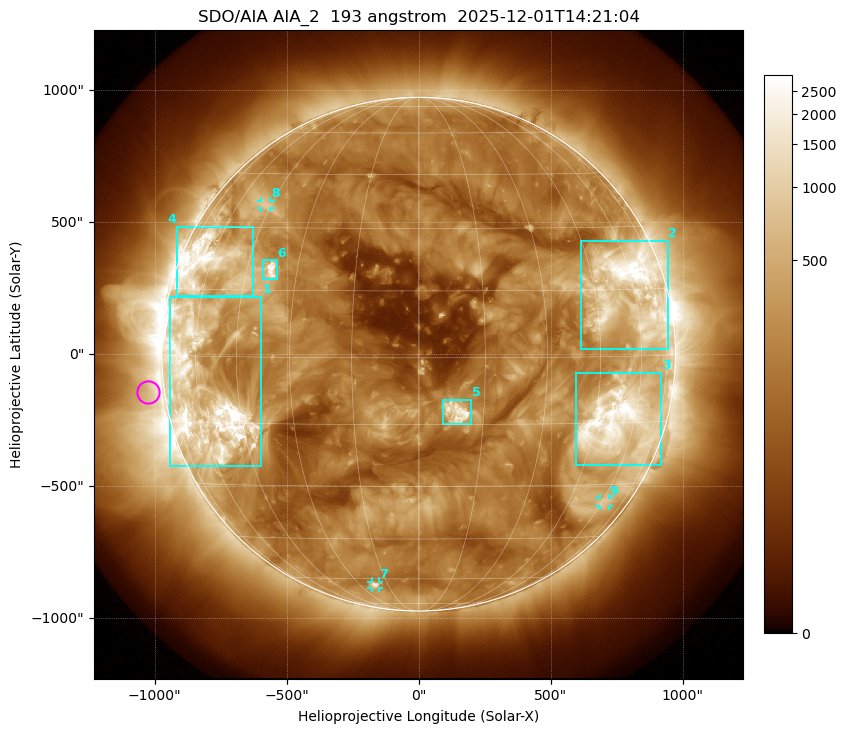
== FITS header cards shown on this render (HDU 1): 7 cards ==
TELESCOP= 'SDO/AIA '           / For AIA: SDO/AIA
INSTRUME= 'AIA_2   '           / For AIA: AIA_ATA1, AIA_ATA2, AIA_ATA3 or AIA_AT
WAVELNTH=                  193 / [angstrom] Wavelength
WAVEUNIT= 'angstrom'           / Wavelength unit: angstrom
DATE-OBS= '2025-12-01T14:21:04.843' / [ISO] Date when observation started; ISO 8
CTYPE1  = 'HPLN-TAN'           / CTYPE1: HPLN
CTYPE2  = 'HPLT-TAN'           / CTYPE2: HPLT

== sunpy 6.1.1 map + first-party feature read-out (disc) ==
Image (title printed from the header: SDO/AIA AIA_2  193 angstrom  2025-12-01T14:21:04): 1024 x 1024 px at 2.4 arcsec/px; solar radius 973 arcsec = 406 px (full disc in frame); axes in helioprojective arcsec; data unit not stated in the header (colour bar unlabelled)
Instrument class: DISC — disc imager (sunpy class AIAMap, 193 A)
Bright regions (active regions / flare kernels): reference = the median radial profile (limb darkening/brightening removed); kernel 9 px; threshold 5 sigma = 518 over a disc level ~189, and >= 1.15x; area >= 12 px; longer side >= 10 px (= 24 arcsec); searched inside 0.97 R_sun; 9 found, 9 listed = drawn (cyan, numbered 1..; 3 of them under ~33 arcsec drawn as corner ticks so the feature stays visible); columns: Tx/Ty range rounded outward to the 5 arcsec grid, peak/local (2 s.f.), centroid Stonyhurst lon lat
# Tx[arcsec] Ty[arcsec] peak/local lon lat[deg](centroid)
1 -945..-595 -425..220 23 -58 -9
2 615..945 20..430 19 +57 +14
3 595..920 -420..-70 15 +53 -15
4 -915..-625 220..485 11 -60 +21
5 90..200 -265..-170 15 +9 -12
6 -590..-535 285..355 14 -37 +20
7 -180..-150 -885..-860 5.9 -22 -63
8 -600..-560 555..580 3.7 -47 +36
9 685..720 -575..-545 3.5 +61 -35
Off-limb structures (1.02-1.3 R_sun): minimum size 162 px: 4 found; the strongest spans PA ~65..135 deg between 1.02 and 1.3 R_sun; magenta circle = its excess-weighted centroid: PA ~100 deg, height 1.06 R_sun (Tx ~-1025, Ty ~-145 arcsec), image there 2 x the reference